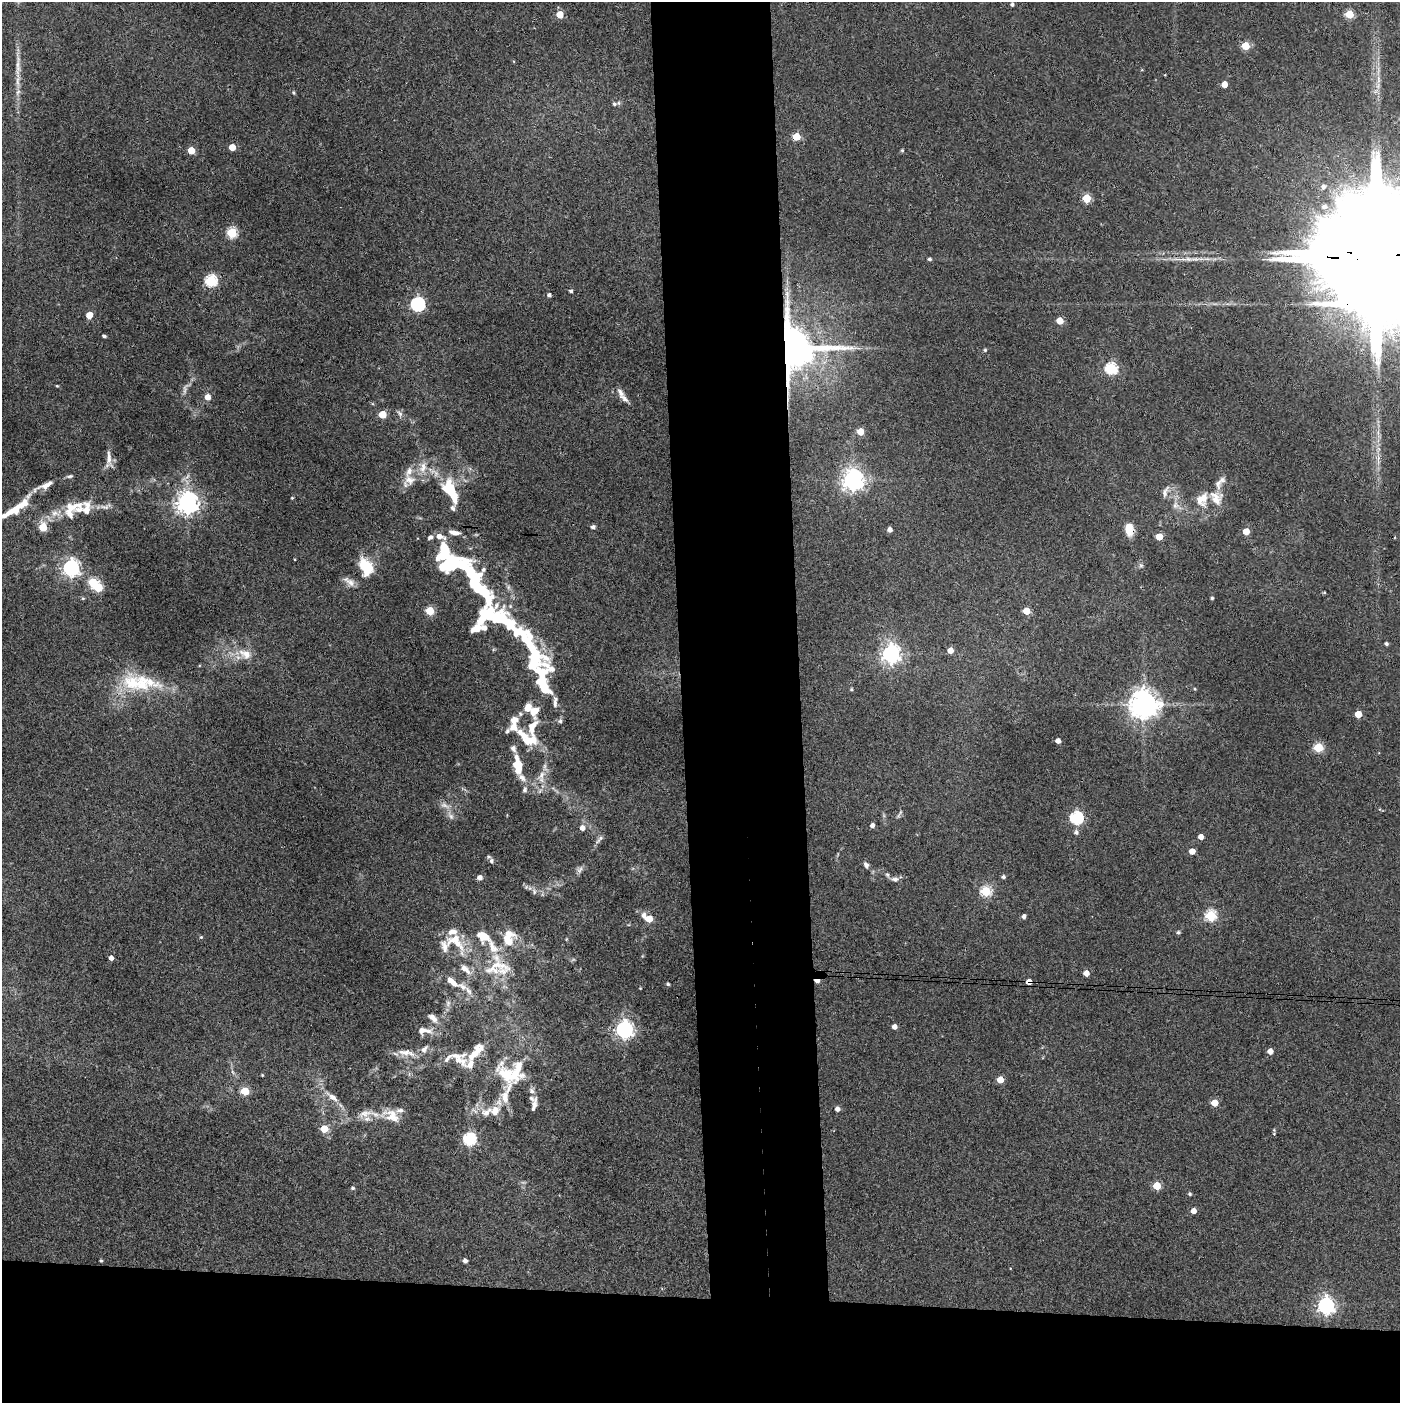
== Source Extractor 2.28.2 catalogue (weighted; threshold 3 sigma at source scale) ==
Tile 8 of 3 x 3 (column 2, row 3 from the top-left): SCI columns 1455-2852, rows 10-1410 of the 4305 x 4224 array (HDU 1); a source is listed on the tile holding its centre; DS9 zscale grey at full resolution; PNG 1402 x 1405 px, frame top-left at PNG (2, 2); no overlay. Shown black and unused: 16% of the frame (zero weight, under 3 of 4 exposures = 6% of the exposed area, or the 3 px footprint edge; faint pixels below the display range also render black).
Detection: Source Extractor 2.28.2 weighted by HDU 2 'WHT'; one run over the whole footprint, this tile lists its part. Background 0.0685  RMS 0.0067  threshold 0.0301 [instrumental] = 3 sigma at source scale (4.5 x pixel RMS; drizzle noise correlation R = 1.50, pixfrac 1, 0.05/0.05 arcsec/px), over >= 5 px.
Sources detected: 203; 2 too faint to see at this stretch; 5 inside a brighter object's white glare — not listed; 41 inside a brighter listed object's ellipse — not listed separately; the other 155 listed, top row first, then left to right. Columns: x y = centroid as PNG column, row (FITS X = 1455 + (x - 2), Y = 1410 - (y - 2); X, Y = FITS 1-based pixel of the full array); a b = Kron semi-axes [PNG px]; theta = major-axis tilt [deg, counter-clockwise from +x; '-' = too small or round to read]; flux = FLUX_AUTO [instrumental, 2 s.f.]
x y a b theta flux
1012 4 4 3 - 1.3
560 14 5 5 - 12
1349 14 5 5 - 25
1245 46 5 5 - 22
18 66 39 5 88 9
1224 84 5 4 - 7.6
293 93 5 4 - 0.82
614 104 6 6 - 1.4
796 136 5 5 - 17
232 147 5 5 - 9.4
191 150 5 5 - 11
902 150 4 4 - 0.82
1323 187 6 5 - 2.3
1087 198 5 5 - 28
1324 206 8 7 - 3
232 233 5 5 - 48
1378 257 55 25 -6 67000
930 259 4 3 - 1.3
1188 259 9 6 -8 2.6
211 281 6 6 - 73
571 291 4 3 - 1.2
549 295 4 4 - 1.6
418 304 6 6 - 140
89 315 5 4 - 8.8
1060 321 5 5 - 12
104 336 4 3 - 1.3
788 348 11 7 90 3400
985 350 4 4 - 0.87
1111 369 6 5 - 74
57 386 5 3 - 0.57
208 397 5 5 - 5.8
624 399 17 6 -36 3.7
400 413 10 6 -52 2.1
382 414 5 5 - 17
860 431 5 5 - 11
109 458 24 7 -88 5.2
423 467 17 9 75 7
70 476 8 4 6 1.4
409 480 15 12 -33 6.7
853 480 7 7 - 450
1218 484 17 9 84 4.9
46 485 24 8 24 6.4
448 489 22 16 -57 22
1165 492 17 6 69 3.2
292 498 4 3 - 0.64
1202 499 17 14 60 9.4
187 503 7 7 - 460
1175 505 9 8 - 3.2
105 507 15 6 -9 3.4
72 508 34 19 41 19
13 511 26 10 27 11
43 527 5 5 - 25
593 527 4 4 - 1.8
890 529 4 4 - 3.2
1129 529 13 8 -87 10
1246 531 5 5 - 10
454 533 13 6 -10 4.6
439 536 10 8 -15 4.4
1159 537 5 5 - 14
294 559 3 2 - 0.49
451 563 26 15 7 57
1141 565 6 5 - 1.3
366 567 22 14 -66 17
71 568 6 6 - 230
349 582 19 7 -35 4.2
98 587 5 5 - 33
1324 593 3 3 - 0.73
83 598 5 4 - 0.74
1212 598 3 3 - 0.82
430 611 5 5 - 28
1026 611 5 5 - 14
478 628 17 7 9 10
1386 643 4 3 - 1.3
528 647 106 24 -57 93
950 650 5 5 - 5.6
245 654 20 12 -30 9.6
891 654 7 6 - 310
132 683 30 25 -38 29
851 689 4 4 - 0.75
1195 689 4 3 - 0.63
1144 704 8 8 - 960
528 708 9 8 - 6.2
1358 714 5 5 - 14
514 727 17 10 24 7.3
532 727 27 11 71 12
529 740 22 11 0 13
1058 741 4 4 - 3.8
1318 747 5 5 - 36
518 766 18 11 -80 11
542 775 17 7 64 6
525 789 9 6 63 1.6
451 816 8 6 -68 2.3
1076 818 6 6 - 99
872 825 4 4 - 2.2
582 828 5 5 - 3.6
1076 832 5 5 - 1.9
1201 837 4 4 - 4.4
599 839 15 4 52 2.2
1192 851 4 4 - 6.4
492 861 7 6 - 1.5
866 865 8 6 -68 2
579 870 11 6 55 2.3
480 877 5 5 - 3.2
1003 877 4 4 - 1.5
895 879 10 6 0 2.4
534 891 9 5 -73 1.6
986 891 5 5 - 49
643 915 8 6 69 2.4
1210 915 5 5 - 53
1024 916 4 4 - 2.1
649 919 5 5 - 11
1178 932 5 4 - 1.2
483 936 13 9 -33 13
201 937 4 4 - 0.77
455 941 35 18 -45 21
509 942 18 13 11 10
492 947 25 11 -61 12
111 958 4 4 - 3.1
497 967 45 20 13 28
1086 973 4 4 - 5.9
817 981 5 3 - 5
1029 982 5 5 - 4.5
668 984 4 3 - 1.1
462 987 21 8 -23 6
640 988 3 2 - 0.49
448 1003 9 6 79 2.2
433 1018 13 7 -41 4.1
894 1027 4 4 - 3.5
624 1030 6 6 - 260
423 1031 20 8 -2 6
477 1048 14 13 - 6.2
1270 1051 4 4 - 5.5
406 1052 26 8 -8 7.5
459 1059 27 15 -40 11
512 1073 43 32 -4 40
262 1075 3 3 - 0.59
1000 1080 5 5 - 12
245 1091 5 5 - 21
332 1097 18 7 -37 5.4
1214 1103 5 4 - 13
534 1105 12 6 76 3.1
837 1109 5 4 - 2.9
486 1112 19 10 27 8
365 1113 20 9 13 7.6
391 1116 26 16 -24 12
324 1129 5 5 - 18
1274 1130 4 4 - 0.67
469 1139 6 6 - 87
1157 1186 5 5 - 19
353 1188 4 4 - 1.2
1190 1194 4 4 - 1
1193 1211 4 4 - 5.2
101 1260 3 3 - 0.84
465 1261 5 4 - 2.4
1326 1306 6 6 - 250
Overlapping masked pixels (flux is a lower limit): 7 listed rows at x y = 1378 257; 788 348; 1129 529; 528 647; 497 967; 817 981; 1029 982
Isophote crosses this tile's border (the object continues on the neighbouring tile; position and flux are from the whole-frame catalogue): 2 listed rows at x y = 1378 257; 13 511